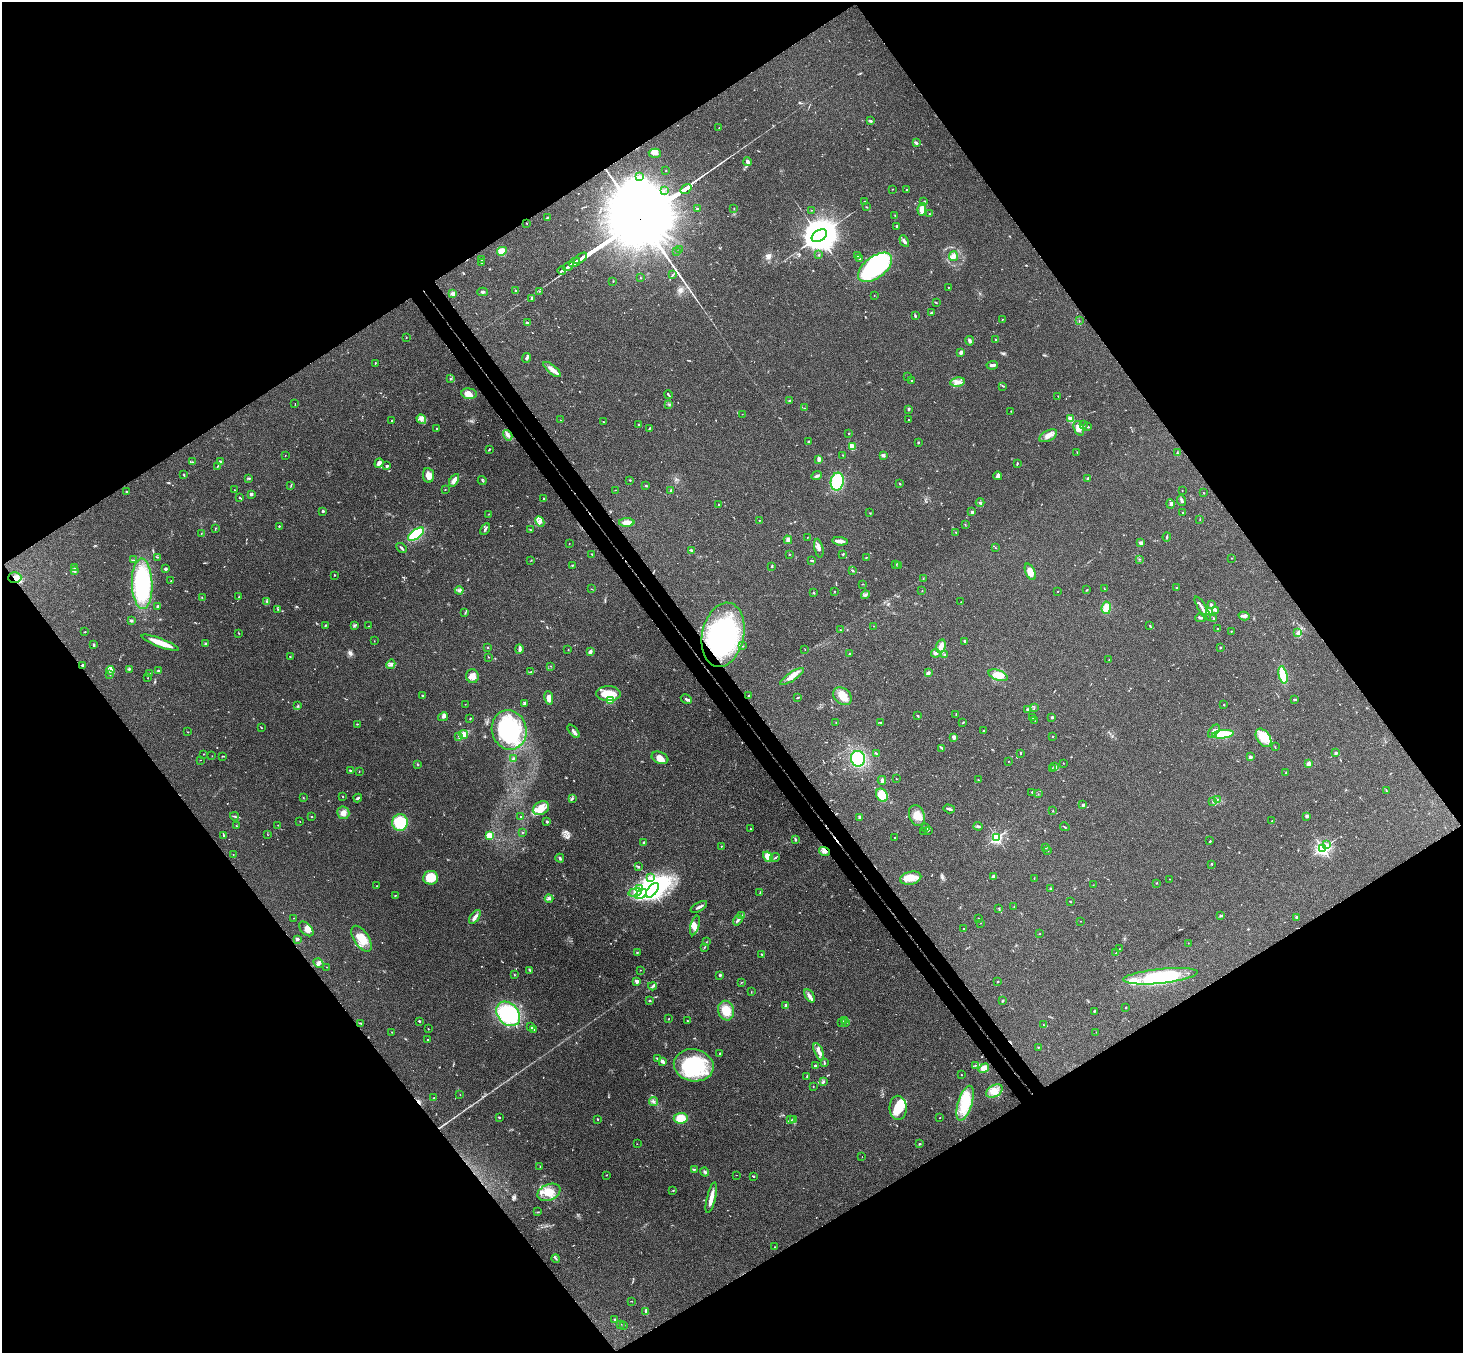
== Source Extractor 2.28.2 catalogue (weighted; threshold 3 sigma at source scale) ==
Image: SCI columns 54-5895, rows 331-5731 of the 5945 x 5925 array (HDU 1 of 3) = the unmasked area's bounding box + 8 px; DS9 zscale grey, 4 x 4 block average (1 PNG px = mean of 4 x 4 image px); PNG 1465 x 1355 px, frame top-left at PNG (2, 2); each listed source drawn as its Kron ellipse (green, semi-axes under 4 px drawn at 4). Shown black and unused: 50% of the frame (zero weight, under 3 of 4 exposures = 6% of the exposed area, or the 3 px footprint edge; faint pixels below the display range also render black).
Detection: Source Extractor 2.28.2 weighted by HDU 2 'WHT'. Background 0.22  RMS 0.0085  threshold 0.0381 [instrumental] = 3 sigma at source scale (4.5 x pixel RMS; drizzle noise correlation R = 1.50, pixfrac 1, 0.05/0.05 arcsec/px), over >= 5 px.
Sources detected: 676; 4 too faint to see at this stretch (4 x 4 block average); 9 inside a brighter object's white glare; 5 cosmic-ray / hot-pixel residue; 1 long thin detection or spike segment (spike, bleed or trail) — neither listed nor drawn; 18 coinciding with a brighter row at this scale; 49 inside a brighter listed object's ellipse — not listed separately; of the other 590, all 500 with FLUX_AUTO >= 1.38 (the completeness limit of this list) listed and drawn (90 fainter detections not listed), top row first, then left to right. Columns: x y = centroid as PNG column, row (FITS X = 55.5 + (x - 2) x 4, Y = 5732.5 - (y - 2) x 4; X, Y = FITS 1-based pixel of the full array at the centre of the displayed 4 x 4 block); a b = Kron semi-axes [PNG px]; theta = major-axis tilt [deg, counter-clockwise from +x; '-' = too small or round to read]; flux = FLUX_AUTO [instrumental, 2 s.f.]
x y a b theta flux
871 120 3 2 - 4.2
719 128 2 2 - 1.5
916 143 3 2 - 11
655 153 6 4 -4 23
748 162 4 3 - 13
666 170 2 2 - 3.9
640 176 2 2 - 2.9
686 189 6 2 35 3100
892 189 2 2 - 1.4
906 189 2 2 - 3.9
664 191 2 2 - 1.6
864 202 2 2 - 4.2
924 202 4 2 - 4.4
867 207 2 2 - 2.3
734 208 2 2 - 1.5
697 209 2 2 - 5.4
922 209 6 4 80 45
811 210 2 2 - 1.5
929 214 2 2 - 2.4
895 215 2 2 - 1.6
547 217 4 2 - 3.6
527 224 2 2 - 1.7
896 226 2 2 - 4.5
819 236 8 5 32 18000
904 241 6 3 -62 15
679 250 2 2 - 3.1
502 251 5 4 - 57
676 251 2 2 - 3.1
819 255 2 2 - 2.8
858 255 3 2 - 8.2
953 256 5 4 - 23
581 258 7 2 34 7500
859 259 2 2 - 1.4
482 260 3 2 - 6.9
482 262 2 2 - 2.3
574 262 6 2 34 6100
568 266 6 2 36 3800
875 267 20 10 38 680
562 270 4 2 - 2900
673 274 4 2 - 3.7
641 278 2 2 - 1.7
613 281 2 2 - 2.9
948 287 2 2 - 2.1
516 291 2 2 - 22
540 291 2 2 - 2.8
483 292 5 2 - 7.8
453 294 4 3 - 8.9
874 295 2 2 - 1.8
532 299 4 3 - 9.1
936 303 2 2 - 1.7
931 313 2 2 - 4.7
915 316 4 2 - 5.4
1002 319 2 2 - 2.2
1079 321 2 2 - 1.8
527 323 4 2 - 15
406 338 2 2 - 1.6
996 340 2 2 - 36
970 341 5 3 - 9.5
961 352 3 2 - 21
527 358 5 2 - 14
375 363 3 2 - 2.9
992 365 6 2 8 13
552 370 11 4 -39 32
908 377 2 2 - 1.4
451 378 2 2 - 2.1
911 381 2 2 - 2.7
958 382 7 4 9 24
1003 386 3 2 - 3.4
469 394 8 5 -7 55
668 395 4 2 - 6.5
1058 396 3 2 - 1.8
789 401 3 2 - 4.5
295 404 2 2 - 1.7
669 404 2 2 - 3.6
804 408 2 2 - 2
909 409 3 2 - 6.6
1011 411 2 2 - 5.1
742 414 2 2 - 1.5
421 419 5 2 - 12
1070 419 2 2 - 190
391 420 2 2 - 2.6
560 420 2 2 - 1.4
908 420 2 2 - 4.6
603 422 2 2 - 1.9
638 425 2 2 - 1.8
1083 425 3 2 - 4.6
1088 426 3 2 - 5
436 428 2 2 - 3.5
649 428 3 2 - 4
1079 428 8 5 -69 31
849 433 2 2 - 3.2
508 435 5 3 - 15
1048 436 10 5 27 33
809 442 2 2 - 6.9
918 443 2 2 - 3.6
852 446 4 2 - 49
489 450 3 2 - 4.6
1077 452 3 2 - 2
1177 453 3 2 - 3.2
285 455 2 2 - 1.8
843 455 2 2 - 2.6
883 455 3 2 - 11
819 459 3 2 - 29
192 462 2 2 - 2.7
220 462 3 2 - 10
379 463 5 3 - 17
1017 464 3 2 - 5.5
218 466 3 2 - 4.6
387 466 3 2 - 7.7
184 475 2 2 - 5.5
428 475 7 5 -83 40
817 476 5 2 - 9.4
998 476 4 3 - 20
248 478 2 2 - 3.2
1088 479 4 2 - 10
454 480 7 3 58 26
482 480 4 2 - 5.8
630 480 2 2 - 4.1
837 482 9 6 80 250
899 483 3 2 - 3.4
291 485 3 2 - 3.8
646 486 3 2 - 5.3
234 490 2 2 - 2
445 490 2 2 - 2.2
615 490 2 2 - 1.5
1182 490 2 2 - 1.5
126 491 3 2 - 3.6
671 491 4 2 - 7.1
1204 493 2 2 - 1.7
251 494 2 2 - 55
240 498 4 2 - 4.3
544 499 2 2 - 3.3
1182 501 5 2 - 12
980 502 4 2 - 7.8
1170 504 5 3 - 8.6
719 505 2 2 - 3.9
323 511 2 2 - 6.6
972 512 3 2 - 4
870 513 2 2 - 1.9
1182 513 2 2 - 2.4
489 514 2 2 - 1.5
759 520 2 2 - 2.7
1200 520 2 2 - 1.6
540 521 5 4 - 18
627 522 8 3 1 34
965 524 2 2 - 2.1
279 526 2 2 - 9
215 528 3 2 - 2.6
485 529 6 2 60 9.8
531 530 3 2 - 3.1
956 532 2 2 - 1.9
201 533 2 2 - 1.4
416 534 9 4 37 260
807 537 2 2 - 1.9
1167 537 4 2 - 4.6
788 540 4 2 - 25
840 541 8 2 -7 36
1141 543 3 2 - 18
569 544 2 2 - 1.7
401 548 6 2 -46 9.2
819 548 9 3 -77 18
996 548 2 2 - 1.6
692 550 4 2 - 10
592 554 2 2 - 2.1
789 554 2 2 - 2.3
843 554 2 2 - 2.4
157 557 3 2 - 2.8
866 557 2 2 - 2.2
1231 558 2 2 - 2.4
1139 559 2 2 - 2.1
133 560 2 2 - 2.3
531 560 2 2 - 1.6
812 560 2 2 - 8.8
896 564 2 2 - 2
572 566 2 2 - 1.7
772 566 2 2 - 3.2
899 566 2 2 - 1.6
75 568 2 2 - 3.6
165 569 2 2 - 40
74 570 3 2 - 5.8
852 570 2 2 - 4
1030 572 9 4 -66 44
334 575 2 2 - 3
15 578 6 5 - 33
923 579 2 2 - 3.1
171 580 2 2 - 2.2
142 584 25 10 -88 530
862 584 3 2 - 2.1
1176 587 2 2 - 3.5
591 589 2 2 - 1.9
1104 589 3 2 - 3
459 590 4 3 - 11
1087 590 2 2 - 3.7
835 591 2 2 - 1.7
922 591 2 2 - 4.1
1058 591 2 2 - 2.2
813 593 2 2 - 4.5
865 595 4 2 - 8.8
202 597 2 2 - 2.4
239 597 2 2 - 3.9
267 601 2 2 - 3.6
961 602 2 2 - 2.1
1211 604 3 3 - 7.5
157 606 2 2 - 4.7
1106 608 6 4 83 43
1202 608 14 2 -59 25
278 609 2 2 - 1.4
1216 610 2 2 - 6.3
1209 612 2 2 - 190
465 613 3 2 - 2.9
1244 616 5 4 - 14
1201 618 5 2 - 9
1214 619 3 2 - 8
131 621 3 2 - 7
325 625 2 2 - 3.1
355 625 4 2 - 5.1
369 626 2 2 - 1.7
874 626 2 2 - 2.2
1150 626 3 2 - 3.1
1217 629 2 2 - 5.4
841 630 2 2 - 1.6
1231 631 2 2 - 3.2
85 632 2 2 - 2.9
239 633 2 2 - 1.7
1298 633 3 2 - 8
723 635 32 21 78 460
374 641 2 2 - 1.4
965 641 3 3 - 6.5
160 643 20 3 -21 92
206 643 3 2 - 4.6
94 645 3 2 - 5.2
743 646 2 2 - 2.6
941 646 7 5 77 23
488 647 2 2 - 1.8
1220 648 2 2 - 13
519 649 5 2 - 15
568 649 2 2 - 1.9
805 650 2 2 - 1.4
590 652 3 2 - 17
936 653 4 2 - 7.9
850 654 2 2 - 14
944 654 2 2 - 3.6
290 657 2 2 - 2.2
489 657 2 2 - 2.1
1109 660 2 2 - 1.5
391 664 5 3 - 10
82 665 3 2 - 4.9
551 666 2 2 - 1.4
129 669 4 2 - 4.3
111 670 4 2 - 8.8
158 670 4 2 - 3.9
531 671 3 2 - 2.9
928 673 3 3 - 12
109 674 3 2 - 3
150 674 3 2 - 5.5
998 675 10 5 -19 83
1283 675 9 3 -77 190
472 676 7 6 - 40
792 676 14 4 33 36
147 678 2 2 - 1.4
608 694 12 7 -1 86
422 695 2 2 - 3.6
749 696 2 2 - 18
842 696 10 8 -41 60
798 697 2 2 - 4.3
549 698 7 4 -81 28
686 699 5 2 - 9.1
1295 699 3 2 - 4
611 700 2 2 - 230
465 704 2 2 - 1.4
524 704 3 2 - 5
1224 705 2 2 - 5.6
298 706 3 2 - 4.5
1034 708 2 2 - 2
1027 710 3 2 - 4.8
956 714 2 2 - 3
917 716 3 2 - 4.3
443 717 5 2 - 11
1052 717 2 2 - 36
1033 718 3 2 - 2.3
470 719 2 2 - 2.4
1034 720 3 2 - 2
880 722 3 2 - 4.1
836 723 2 2 - 1.7
963 723 3 2 - 3.7
357 724 2 2 - 3.4
261 727 2 2 - 2.7
509 730 20 17 -77 500
573 731 8 3 -49 14
983 731 2 2 - 16
1214 731 7 2 52 19
188 732 2 2 - 1.8
464 734 4 4 - 34
1223 734 11 3 5 250
459 736 2 2 - 2.3
1053 736 2 2 - 10
954 738 3 2 - 18
1263 738 10 6 -55 58
1275 747 2 2 - 2.5
942 748 4 2 - 6.7
1020 753 2 2 - 5.2
1336 753 3 3 - 6.5
203 754 2 2 - 2.2
877 754 4 2 - 4
212 756 2 2 - 1.6
223 756 3 2 - 3.6
1250 757 2 2 - 56
660 758 9 5 -22 46
513 759 3 2 - 4.9
858 759 8 7 - 160
200 760 2 2 - 1.4
1009 761 2 2 - 2.6
1063 763 2 2 - 2.1
417 764 3 2 - 2.3
1308 764 2 2 - 92
1055 766 4 2 - 7.3
1053 769 2 2 - 2.7
350 771 3 2 - 8.4
359 772 2 2 - 1.9
1286 773 2 2 - 3
896 779 2 2 - 2.1
882 780 4 2 - 11
978 780 2 2 - 2.2
1387 791 2 2 - 2.1
1032 792 2 2 - 2.6
1038 794 2 2 - 1.5
882 795 7 5 -61 79
343 796 2 2 - 2.4
303 797 2 2 - 1.8
358 798 4 2 - 6.9
573 798 2 2 - 3
1217 799 2 2 - 4
1212 801 2 2 - 1.7
1083 805 3 2 - 11
541 808 8 6 27 48
949 809 6 2 -18 16
1053 811 2 2 - 2.4
343 813 6 6 - 26
234 816 4 2 - 5.7
917 816 11 7 -71 49
1307 816 3 2 - 9.1
312 817 2 2 - 2.7
520 817 2 2 - 3.9
859 817 2 2 - 7.4
300 821 2 2 - 1.6
1272 821 2 2 - 1.7
400 822 8 8 - 230
547 822 2 2 - 28
278 825 2 2 - 1.5
237 826 2 2 - 2.1
978 826 4 2 - 8.4
1065 827 5 2 - 3.6
925 828 2 2 - 3.4
750 829 2 2 - 3.4
928 830 3 2 - 5.1
924 831 2 2 - 1.5
523 832 2 2 - 1.8
224 835 2 2 - 5
268 835 3 2 - 1.9
489 835 2 2 - 270
895 838 2 2 - 3.6
997 838 2 2 - 980
795 839 4 2 - 6
1210 841 2 2 - 2.9
644 842 2 2 - 25
1327 845 3 2 - 20
721 846 2 2 - 7.9
1046 847 2 2 - 5.6
1322 848 2 2 - 1600
824 851 6 4 -16 21
1048 851 2 2 - 1.7
233 854 2 2 - 1.8
768 857 6 4 -57 69
560 858 4 2 - 8.6
775 858 5 2 - 4.8
1212 864 2 2 - 2
638 867 3 2 - 5.5
993 876 4 2 - 9.2
650 877 3 2 - 6.3
430 878 7 7 - 97
911 878 11 6 11 63
1034 878 2 2 - 2.2
1170 879 2 2 - 1.4
1156 883 2 2 - 2.5
1093 885 2 2 - 1.4
377 886 2 2 - 1.8
640 888 3 3 - 9.6
1050 889 2 2 - 3
652 890 8 4 50 2000
635 892 7 4 13 22
760 893 2 2 - 1.5
641 894 6 3 34 24
395 896 3 2 - 2.8
549 899 4 3 - 7.9
1070 901 2 2 - 3
699 907 9 2 29 14
1014 907 2 2 - 1.5
999 908 2 2 - 2.5
742 916 2 2 - 2.6
1220 916 2 2 - 3.4
475 917 8 3 55 19
294 918 2 2 - 3.9
978 918 2 2 - 2.2
1297 918 2 2 - 13
738 920 5 2 - 11
1080 921 2 2 - 1.6
981 923 2 2 - 2.6
695 925 10 4 74 40
306 929 9 5 -46 34
963 929 2 2 - 2.9
1040 934 2 2 - 1.9
297 939 2 2 - 51
361 939 14 7 -57 75
706 942 2 2 - 1.5
1188 943 2 2 - 1.6
704 947 2 2 - 2.2
1119 949 2 2 - 2.4
637 952 2 2 - 3.8
1116 953 4 2 - 4.1
761 954 2 2 - 4
319 963 5 3 - 11
326 967 2 2 - 1.5
530 970 3 2 - 4.3
640 970 2 2 - 1.6
514 975 2 2 - 3.4
720 975 2 2 - 9
1160 976 37 7 6 310
637 982 3 3 - 13
742 982 2 2 - 2
997 982 2 2 - 3.5
652 986 4 2 - 8.2
751 992 2 2 - 1.8
809 996 7 3 -62 16
1003 1000 3 2 - 3.8
649 1001 2 2 - 4.1
786 1006 2 2 - 69
1126 1008 2 2 - 13
726 1011 10 8 -74 79
1094 1011 3 2 - 3.7
508 1014 14 10 -49 430
669 1019 2 2 - 2.7
687 1020 2 2 - 2.1
845 1020 2 2 - 1.8
419 1021 2 2 - 5.3
846 1022 3 2 - 3.8
361 1023 4 2 - 5.7
842 1023 3 2 - 4.5
1044 1025 2 2 - 2.6
531 1027 3 3 - 8.5
428 1029 2 2 - 2.3
534 1030 2 2 - 2.5
392 1032 2 2 - 2.5
1096 1032 2 2 - 1.4
428 1039 2 2 - 1.8
1038 1047 2 2 - 2
819 1052 9 3 -66 23
720 1054 2 2 - 11
657 1059 2 2 - 5.5
662 1061 4 2 - 17
824 1062 3 2 - 4.4
694 1065 20 16 -11 380
976 1065 2 2 - 2.5
815 1066 3 2 - 13
984 1068 6 4 34 42
961 1075 2 2 - 2.4
807 1076 3 2 - 3
823 1082 3 2 - 8.9
813 1086 2 2 - 1.9
994 1091 9 6 31 36
460 1094 2 2 - 2.1
434 1098 2 2 - 1.9
653 1101 4 2 - 8
965 1103 18 7 73 160
898 1108 12 8 -88 78
499 1117 2 2 - 5.9
940 1117 2 2 - 2.3
681 1118 7 5 5 75
597 1119 3 2 - 2.9
793 1119 3 2 - 10
790 1120 2 2 - 2.6
637 1144 2 2 - 1.7
920 1144 2 2 - 5
862 1156 2 2 - 1.5
540 1166 2 2 - 2.2
694 1169 2 2 - 3.7
705 1172 4 3 - 8.8
607 1175 3 2 - 2.1
736 1175 2 2 - 1.4
754 1176 2 2 - 2.9
673 1191 3 2 - 2.2
549 1192 12 8 22 66
711 1198 16 3 76 56
538 1212 3 2 - 2.9
775 1247 2 2 - 2.1
556 1259 4 2 - 6.5
631 1301 2 2 - 2.2
646 1312 3 2 - 6
615 1320 2 2 - 3.3
621 1324 2 2 - 2.4
624 1325 3 2 - 2.7
Overlapping masked pixels (flux is a lower limit): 2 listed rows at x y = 15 578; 824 851
Diffuse or blended objects may show on this block-average render without a row.